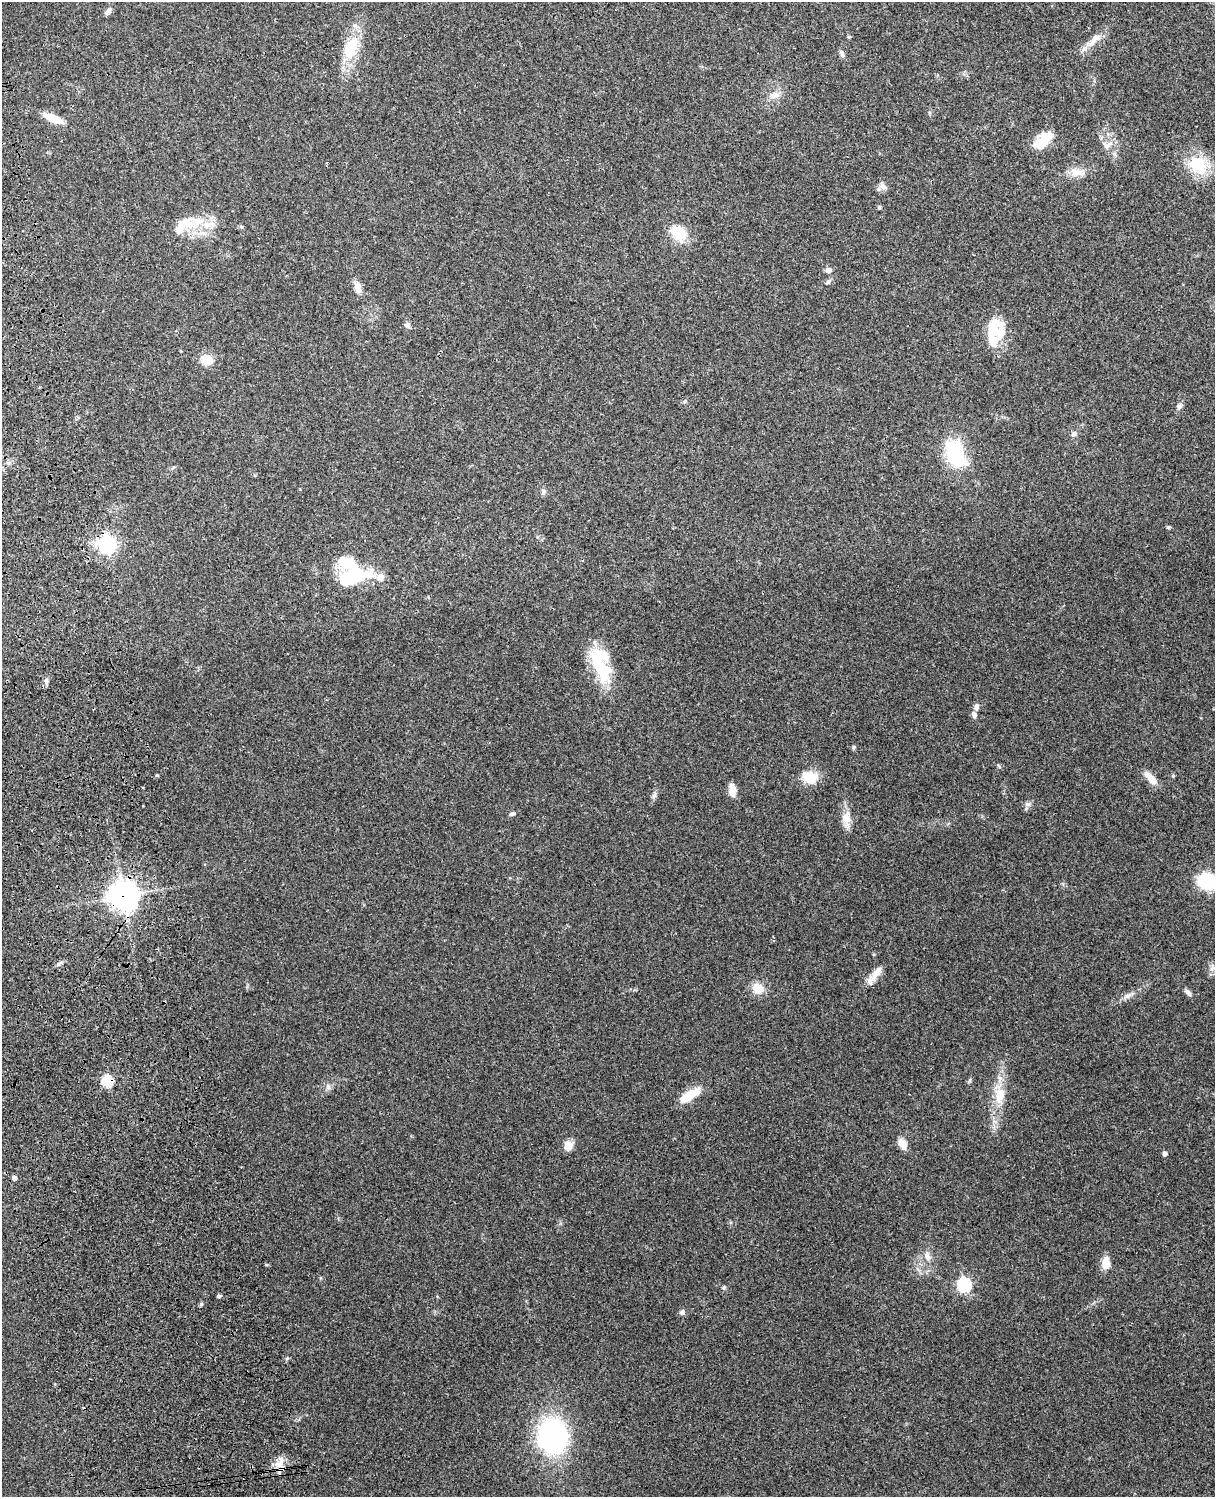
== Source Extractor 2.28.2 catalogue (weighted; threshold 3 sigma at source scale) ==
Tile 7 of 4 x 3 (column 3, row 2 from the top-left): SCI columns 2543-3755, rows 1661-3155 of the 5088 x 4928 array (HDU 1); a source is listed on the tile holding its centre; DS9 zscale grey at full resolution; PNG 1217 x 1499 px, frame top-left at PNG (2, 2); no overlay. Shown black and unused: <1% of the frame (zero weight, under 3 of 4 exposures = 6% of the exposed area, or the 3 px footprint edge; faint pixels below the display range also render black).
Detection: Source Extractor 2.28.2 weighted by HDU 2 'WHT'; one run over the whole footprint, this tile lists its part. Background 0.24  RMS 0.0087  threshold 0.0389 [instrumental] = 3 sigma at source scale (4.5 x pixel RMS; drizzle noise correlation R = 1.50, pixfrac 1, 0.05/0.05 arcsec/px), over >= 5 px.
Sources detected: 78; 3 inside a brighter object's white glare — not listed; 5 inside a brighter listed object's ellipse — not listed separately; the other 70 listed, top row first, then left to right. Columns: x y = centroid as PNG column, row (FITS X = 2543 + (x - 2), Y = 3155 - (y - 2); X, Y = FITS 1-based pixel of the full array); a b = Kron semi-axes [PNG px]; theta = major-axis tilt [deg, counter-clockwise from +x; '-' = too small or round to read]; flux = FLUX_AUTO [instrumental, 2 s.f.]
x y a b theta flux
108 12 9 6 54 3.5
849 37 5 3 - 0.84
1094 40 27 9 49 10
351 48 27 14 68 33
841 53 10 5 -66 2.5
775 95 15 9 16 6.6
53 118 22 8 -22 15
1043 141 23 12 44 21
1107 145 15 12 31 8.6
1198 165 27 21 -53 32
1077 172 20 10 -2 9.5
883 186 11 8 -49 4.2
879 207 6 4 45 1.1
198 222 23 13 37 19
678 233 20 16 -33 19
828 270 6 6 - 3.8
828 282 7 5 38 2.1
357 287 14 7 -75 7.5
407 325 8 6 -48 2.3
995 339 35 17 46 21
207 360 12 10 -17 15
685 401 6 4 70 1.1
1179 406 10 6 52 2.7
1074 434 7 6 - 3.1
956 454 37 21 -63 51
543 491 7 7 - 2.4
1168 527 6 4 -1 1
108 544 7 7 - 280
354 575 25 15 10 70
380 577 11 10 - 6.5
602 666 54 18 -66 38
976 707 9 6 85 2.8
974 715 8 6 -69 3.1
854 747 6 4 71 1.1
157 775 4 3 - 0.97
1173 776 5 4 - 1
810 777 16 12 -9 19
1151 778 19 8 -47 9.8
732 790 13 7 -83 9.7
654 795 10 5 60 2.5
1028 804 8 6 -14 2.7
512 814 8 4 16 1.7
846 818 18 13 84 10
1209 881 12 9 -7 100
123 896 11 10 - 790
58 964 8 5 38 2
1212 968 10 6 38 3.4
877 972 24 9 52 9.7
758 988 11 9 -26 15
1188 993 10 6 -47 2.7
1128 996 12 6 36 4
970 1080 6 4 87 1.2
107 1081 6 5 - 64
328 1087 9 5 -70 2.4
690 1095 27 10 33 17
999 1095 23 13 83 18
902 1144 10 7 -62 11
568 1146 11 9 -87 8.2
1164 1154 4 4 - 3.1
14 1178 5 4 - 3.5
927 1256 13 8 -63 5.4
1106 1263 12 8 87 11
266 1265 5 3 - 0.78
964 1285 6 6 - 130
724 1288 6 4 90 1.2
219 1296 5 4 - 1.7
682 1312 7 6 - 2.8
287 1358 6 4 20 1.1
552 1436 28 23 -83 170
280 1466 16 10 -35 8.5
Overlapping masked pixels (flux is a lower limit): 4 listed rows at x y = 108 544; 123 896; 107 1081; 280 1466
Isophote crosses this tile's border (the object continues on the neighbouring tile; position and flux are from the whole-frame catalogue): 1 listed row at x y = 1209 881
Unlisted compact peaks at least as high as the median listed source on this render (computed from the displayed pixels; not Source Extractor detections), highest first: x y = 201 1304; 46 681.